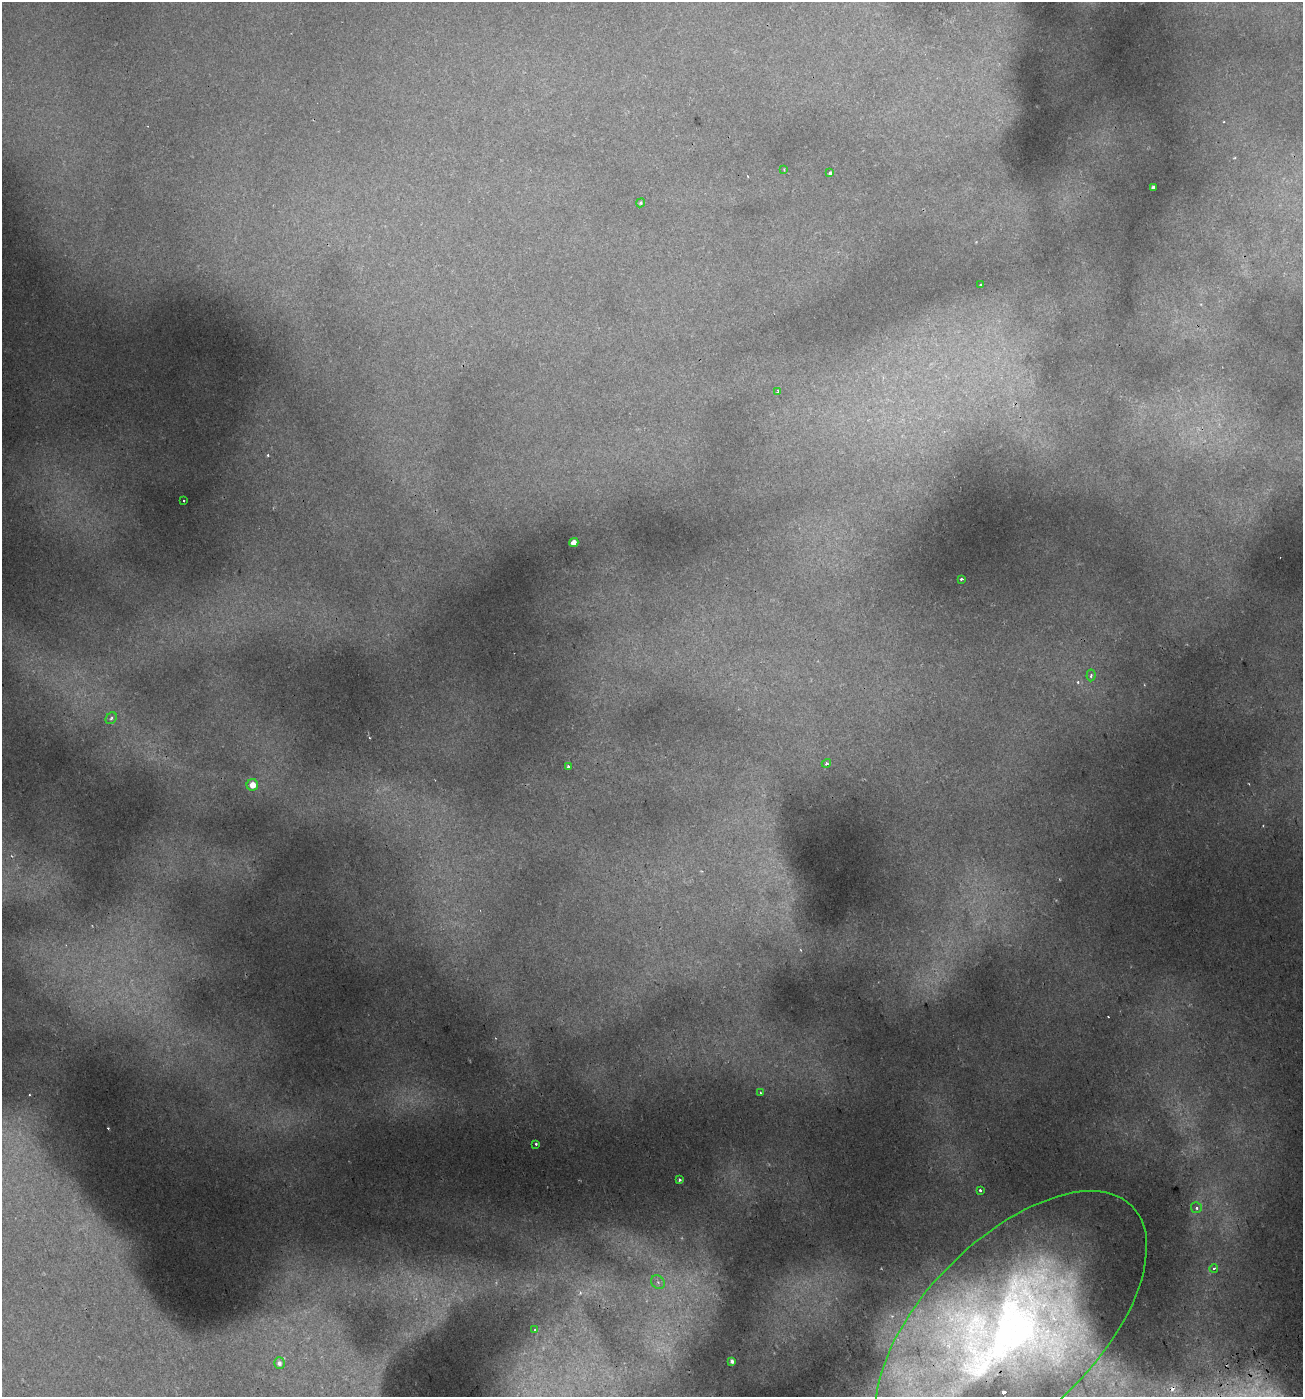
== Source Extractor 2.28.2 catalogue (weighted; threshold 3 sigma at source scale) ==
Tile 6 of 4 x 4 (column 2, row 2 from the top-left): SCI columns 1411-2711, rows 2850-4244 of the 5479 x 5695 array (HDU 1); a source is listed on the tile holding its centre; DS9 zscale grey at full resolution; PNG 1305 x 1399 px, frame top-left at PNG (2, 2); each listed source drawn as its Kron ellipse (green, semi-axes under 4 px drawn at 4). Shown black and unused: <1% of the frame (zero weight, under 2 of 3 exposures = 3% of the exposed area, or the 3 px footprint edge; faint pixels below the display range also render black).
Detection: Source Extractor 2.28.2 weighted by HDU 2 'WHT'; one run over the whole footprint, this tile lists its part. Background 0.0307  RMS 0.0042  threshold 0.0189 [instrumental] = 3 sigma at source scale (4.5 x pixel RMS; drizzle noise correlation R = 1.50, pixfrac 1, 0.0396/0.0396 arcsec/px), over >= 5 px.
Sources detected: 35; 9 cosmic-ray / hot-pixel residue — neither listed nor drawn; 1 inside a brighter listed object's ellipse — not listed separately; the other 25 listed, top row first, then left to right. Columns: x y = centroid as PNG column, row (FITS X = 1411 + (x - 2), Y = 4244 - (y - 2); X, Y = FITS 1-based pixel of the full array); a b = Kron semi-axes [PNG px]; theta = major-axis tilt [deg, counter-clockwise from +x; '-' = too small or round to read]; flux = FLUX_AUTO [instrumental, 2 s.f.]
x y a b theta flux
784 170 3 2 - 0.35
830 173 4 3 - 1.9
1153 187 4 3 - 1.4
641 203 5 4 - 0.56
981 285 3 2 - 0.74
778 392 4 3 - 1.2
184 501 3 2 - 0.66
574 542 4 4 - 3.4
961 579 3 3 - 0.7
1091 675 6 4 85 0.92
111 718 6 5 - 0.85
826 763 5 4 - 0.73
568 766 3 3 - 0.89
252 785 6 6 - 4.7
760 1093 3 3 - 0.49
536 1144 3 3 - 1.3
679 1180 3 3 - 0.81
980 1190 3 3 - 1.7
1196 1208 5 5 - 1.3
1214 1268 4 4 - 1.3
658 1282 7 6 - 1.6
1011 1326 170 87 45 350
535 1330 3 2 - 0.58
732 1361 4 4 - 1.2
279 1363 6 5 - 1.2
Overlapping masked pixels (flux is a lower limit): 1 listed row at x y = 1011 1326
Isophote crosses this tile's border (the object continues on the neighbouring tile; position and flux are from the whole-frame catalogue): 1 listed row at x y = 1011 1326